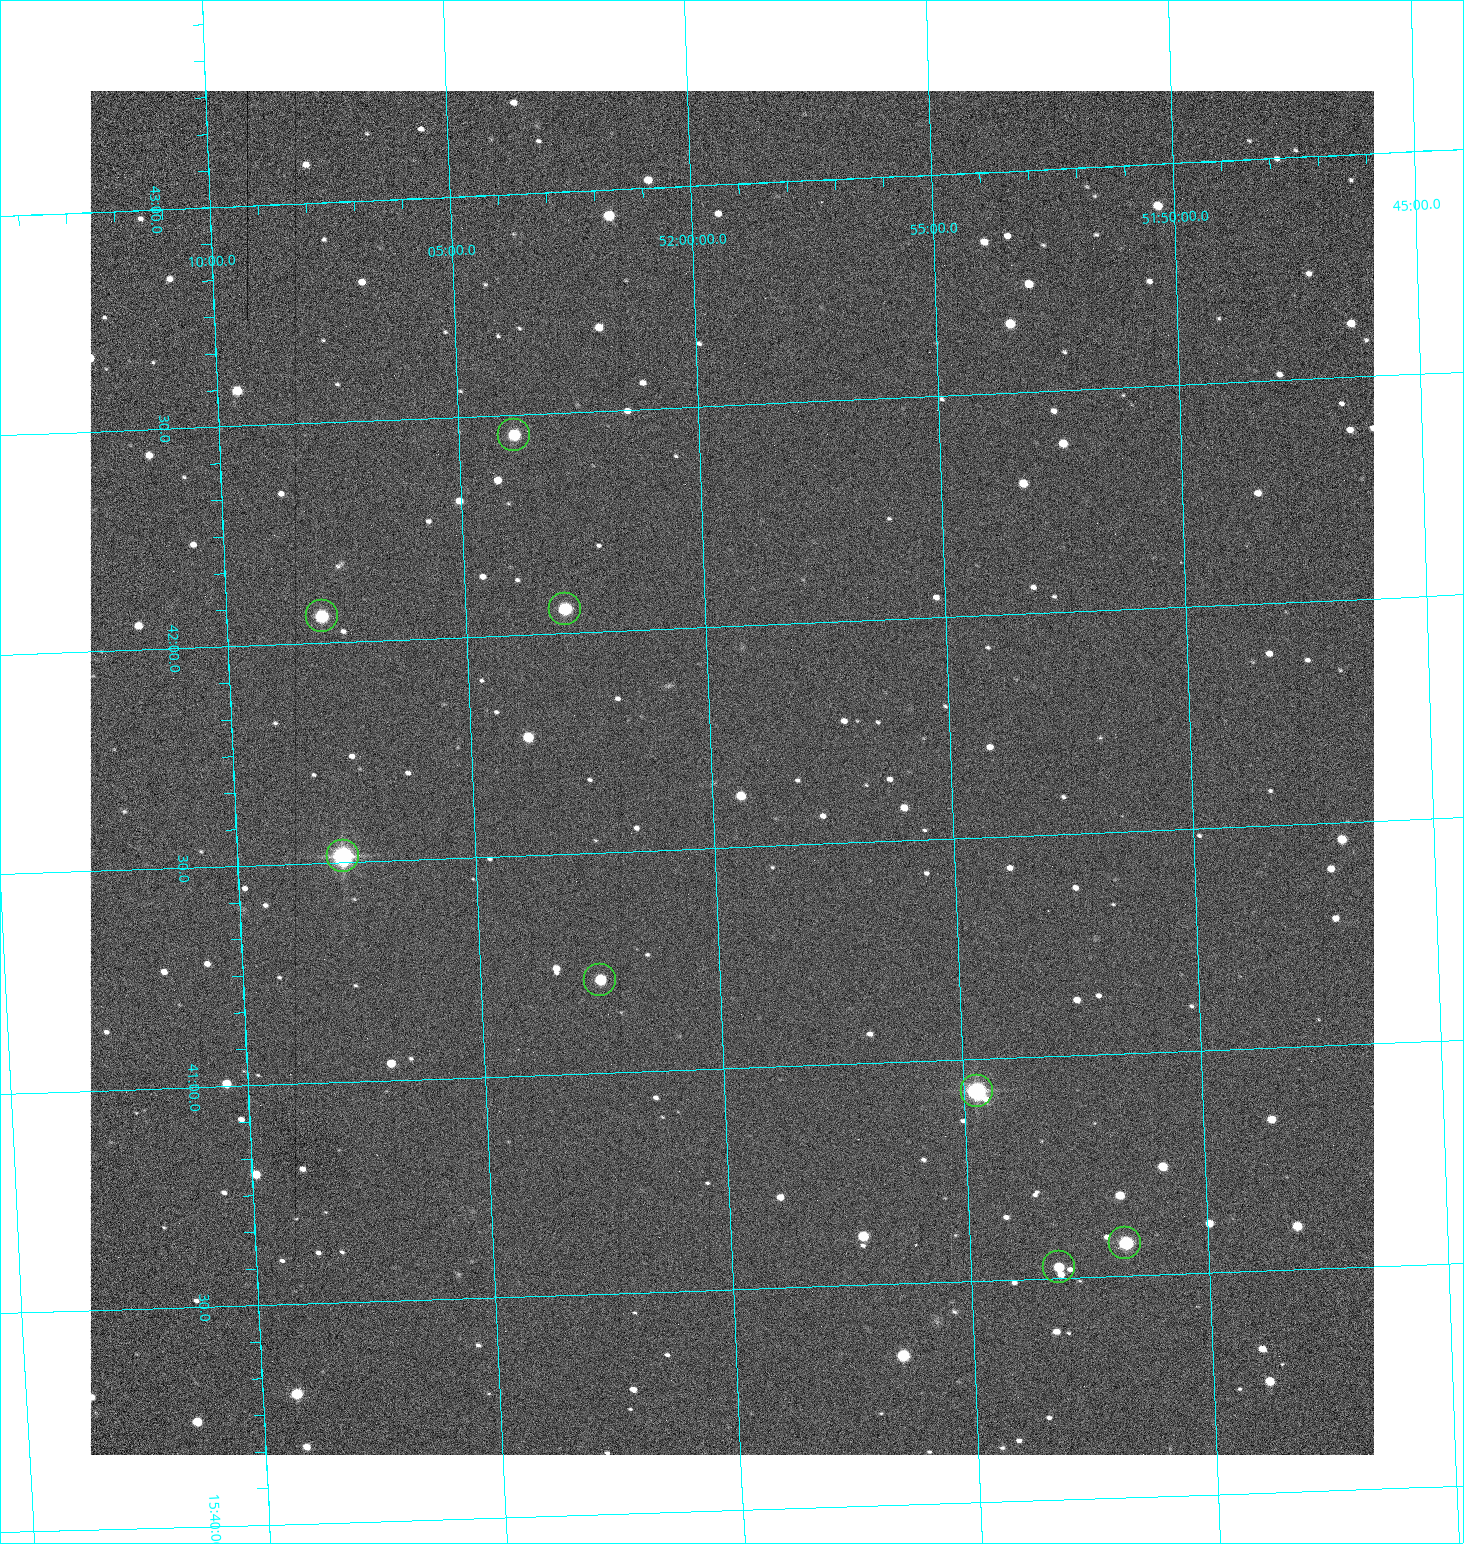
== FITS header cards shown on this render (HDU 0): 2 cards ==
NAXIS1  =                 1284 /fastest changing axis
NAXIS2  =                 1364 /next to fastest changing axis

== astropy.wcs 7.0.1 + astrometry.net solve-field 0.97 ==
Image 1284 x 1364 px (HDU 0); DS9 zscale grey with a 90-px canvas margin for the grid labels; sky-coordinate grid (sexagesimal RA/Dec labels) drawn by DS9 from the SOLVED WCS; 8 Tycho-2 reference stars matched to detected sources circled (green)
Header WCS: RA---TAN/DEC--TAN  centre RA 15:41:40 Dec +52:00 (235.42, +51.99 deg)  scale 1.26 arcsec/px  FOV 26.9' x 28.5'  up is +92 deg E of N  parity flipped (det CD > 0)
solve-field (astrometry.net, Tycho-2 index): VERIFIED the header's WCS against the Tycho-2 star catalogue (8 matches, 0 conflicts) and refined it, rather than solving blind
Solved WCS: RA---TAN-SIP/DEC--TAN-SIP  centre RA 15:41:40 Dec +52:00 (235.42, +51.99 deg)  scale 1.25 arcsec/px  FOV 26.8' x 28.5'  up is +92 deg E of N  parity flipped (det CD > 0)
The solver's refit moves the header's centre by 0.71 arcsec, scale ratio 0.9985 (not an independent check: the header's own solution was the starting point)
Tycho-2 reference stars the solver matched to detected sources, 8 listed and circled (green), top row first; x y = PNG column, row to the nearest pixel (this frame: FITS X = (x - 91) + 1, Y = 1364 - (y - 91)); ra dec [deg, ICRS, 3 dp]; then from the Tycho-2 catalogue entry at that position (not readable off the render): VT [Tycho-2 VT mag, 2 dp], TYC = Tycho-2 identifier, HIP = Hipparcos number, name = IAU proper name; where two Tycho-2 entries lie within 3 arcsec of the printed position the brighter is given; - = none
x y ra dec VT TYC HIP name
515 435 235.614 +52.064 11.61 3489-1132-1 - -
566 609 235.514 +52.049 11.19 3489-1407-1 - -
323 616 235.515 +52.133 11.12 3489-1380-1 - -
344 856 235.378 +52.130 9.31 3489-1322-1 76850 -
601 980 235.303 +52.042 11.52 3489-958-1 - -
978 1091 235.232 +51.912 9.59 3489-824-1 - -
1126 1243 235.143 +51.862 10.97 3489-1016-1 - -
1060 1267 235.131 +51.886 12.29 3489-908-1 - -